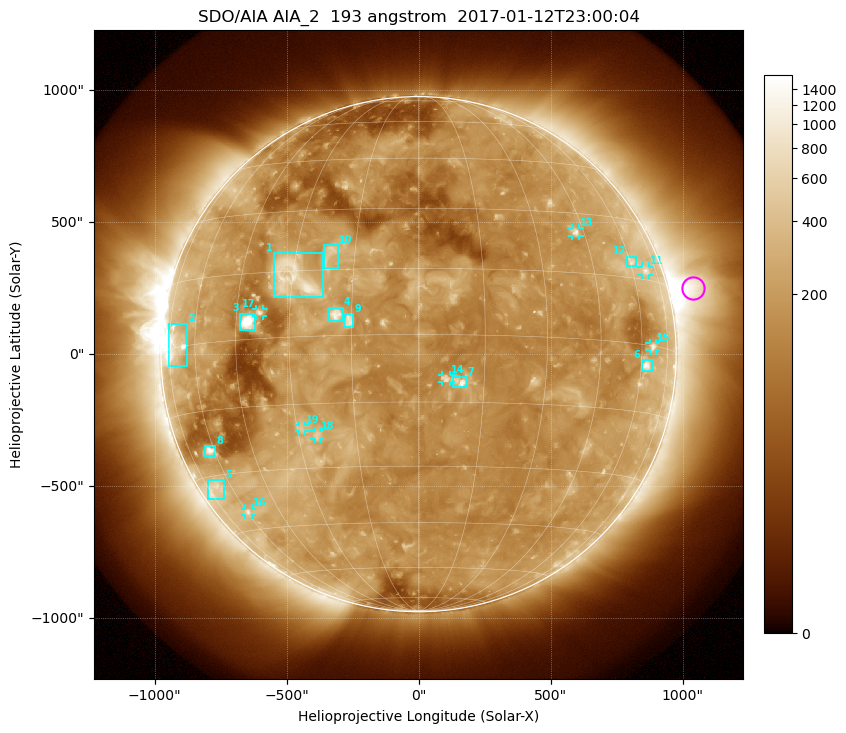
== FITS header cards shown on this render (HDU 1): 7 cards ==
TELESCOP= 'SDO/AIA'
INSTRUME= 'AIA_2'
WAVELNTH=                  193
WAVEUNIT= 'angstrom'
DATE-OBS= '2017-01-12T23:00:04.84'
CTYPE1  = 'HPLN-TAN'
CTYPE2  = 'HPLT-TAN'

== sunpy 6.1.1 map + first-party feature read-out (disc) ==
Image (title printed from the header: SDO/AIA AIA_2  193 angstrom  2017-01-12T23:00:04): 1024 x 1024 px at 2.4 arcsec/px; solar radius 976 arcsec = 407 px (full disc in frame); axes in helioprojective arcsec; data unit not stated in the header (colour bar unlabelled)
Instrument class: DISC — disc imager (sunpy class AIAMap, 193 A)
Bright regions (active regions / flare kernels): reference = the median radial profile (limb darkening/brightening removed); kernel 9 px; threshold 5 sigma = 277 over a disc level ~154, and >= 1.15x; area >= 12 px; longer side >= 10 px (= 24 arcsec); searched inside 0.97 R_sun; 19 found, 19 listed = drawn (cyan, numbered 1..; 8 of them under ~33 arcsec drawn as corner ticks so the feature stays visible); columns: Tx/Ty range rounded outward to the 5 arcsec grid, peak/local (2 s.f.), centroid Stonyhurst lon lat
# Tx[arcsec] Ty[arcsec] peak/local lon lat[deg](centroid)
1 -550..-360 215..385 6.8 -30 +14
2 -945..-875 -45..115 7.7 -71 +1
3 -680..-620 90..155 21 -41 +4
4 -340..-285 125..175 6.9 -19 +5
5 -800..-735 -550..-475 2.6 -70 -33
6 845..885 -65..-25 7.1 +62 -5
7 130..185 -125..-85 6.9 +10 -10
8 -810..-770 -385..-345 6.9 -62 -24
9 -280..-245 100..150 5.3 -16 +3
10 -360..-305 325..415 3.8 -21 +19
11 845..875 300..330 3.6 +67 +17
12 790..825 330..370 3.5 +61 +19
13 580..610 445..480 5 +42 +25
14 85..120 -105..-80 5 +6 -10
15 875..900 15..40 3.8 +65 +0
16 -660..-630 -610..-585 3.4 -59 -40
17 -615..-590 145..170 4.3 -38 +6
18 -395..-375 -325..-290 3.5 -25 -22
19 -455..-430 -295..-265 3.3 -29 -21
Off-limb structures (1.02-1.3 R_sun): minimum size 162 px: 3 found; the strongest spans PA ~255..305 deg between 1.02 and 1.3 R_sun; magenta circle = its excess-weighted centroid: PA ~285 deg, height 1.1 R_sun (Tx ~1040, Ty ~250 arcsec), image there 6.2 x the reference